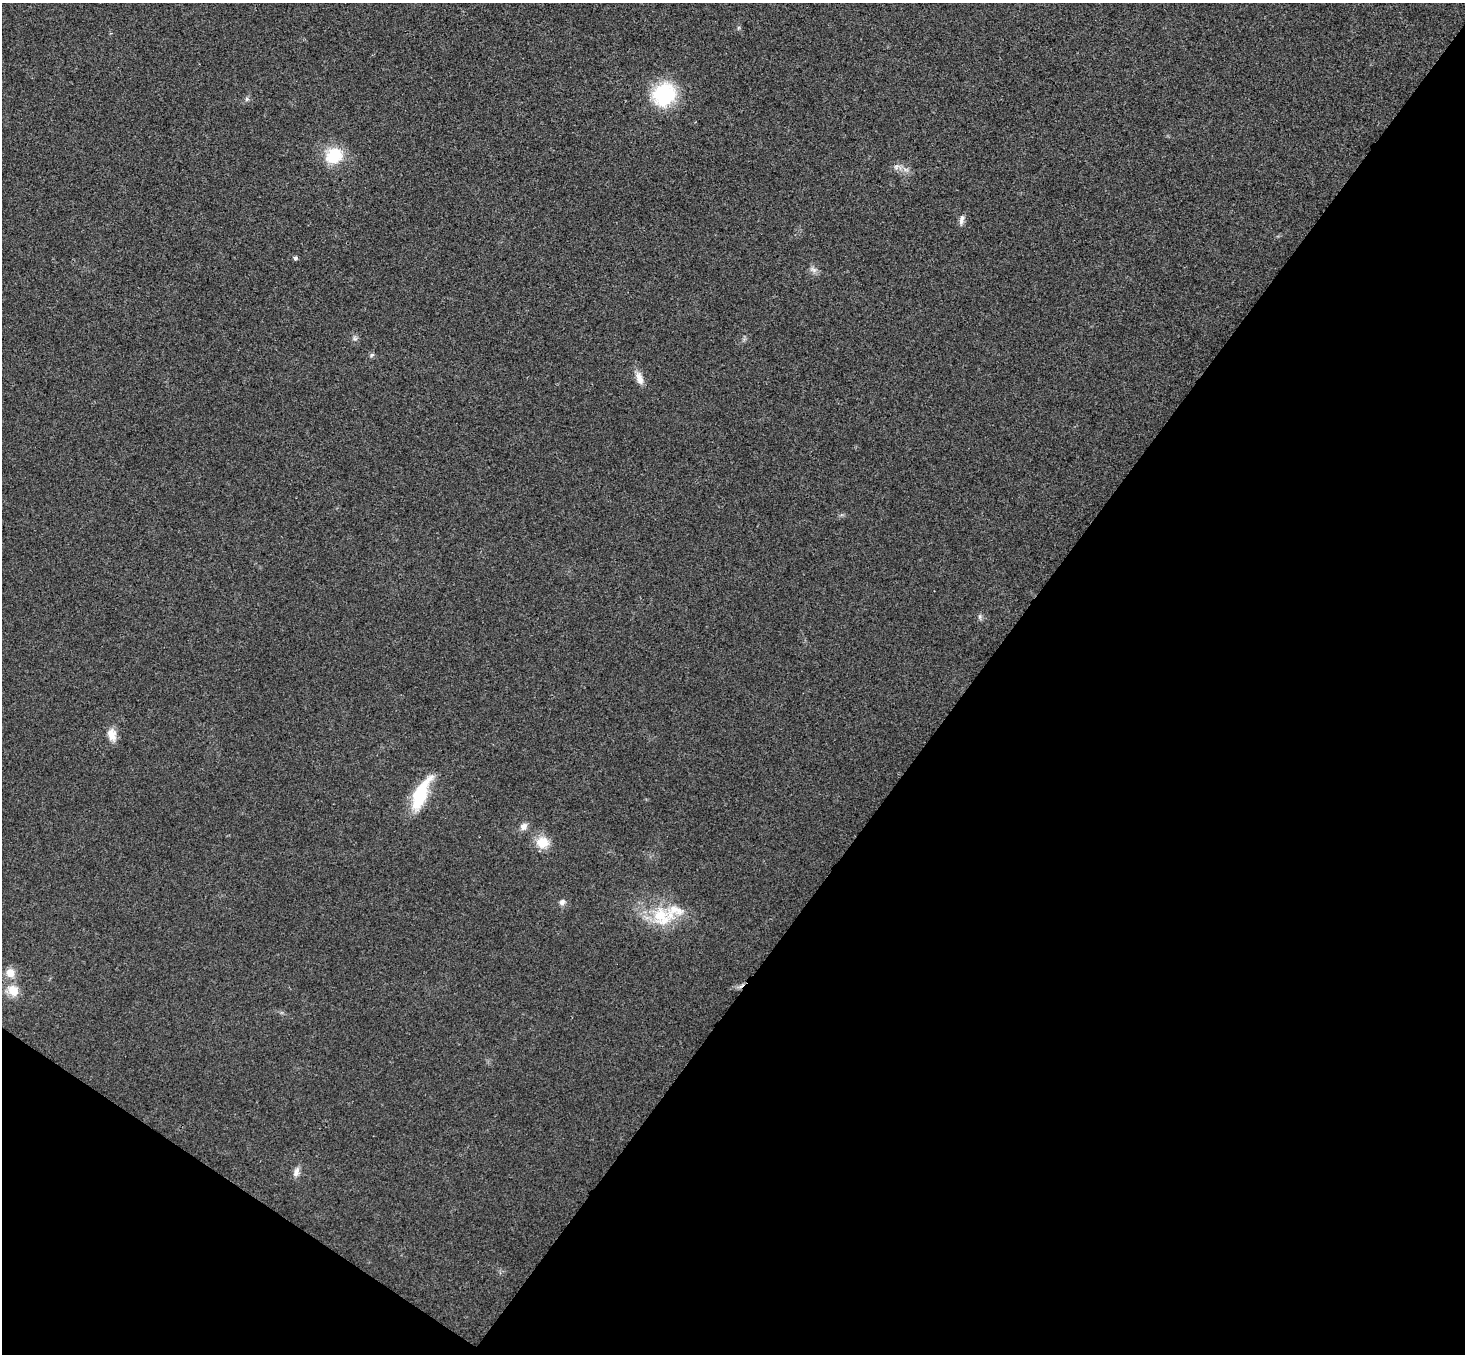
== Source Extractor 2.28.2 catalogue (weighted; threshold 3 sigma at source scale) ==
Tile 15 of 4 x 4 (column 3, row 4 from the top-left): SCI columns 2963-4425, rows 201-1552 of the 5927 x 5945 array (HDU 1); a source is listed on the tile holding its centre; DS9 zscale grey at full resolution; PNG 1467 x 1356 px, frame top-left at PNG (2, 3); no overlay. Shown black and unused: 37% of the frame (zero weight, under 3 of 4 exposures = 6% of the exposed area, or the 3 px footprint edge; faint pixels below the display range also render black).
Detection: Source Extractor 2.28.2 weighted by HDU 2 'WHT'; one run over the whole footprint, this tile lists its part. Background 0.0304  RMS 0.0054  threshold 0.0243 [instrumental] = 3 sigma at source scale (4.5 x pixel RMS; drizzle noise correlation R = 1.50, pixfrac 1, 0.05/0.05 arcsec/px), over >= 5 px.
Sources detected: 21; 1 inside a brighter listed object's ellipse — not listed separately; the other 20 listed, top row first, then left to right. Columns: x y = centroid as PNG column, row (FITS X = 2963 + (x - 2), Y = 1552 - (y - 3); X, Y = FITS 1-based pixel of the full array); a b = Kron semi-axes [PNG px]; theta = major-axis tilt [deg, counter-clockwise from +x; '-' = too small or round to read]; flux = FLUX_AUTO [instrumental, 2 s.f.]
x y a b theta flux
664 94 22 20 55 41
247 99 6 5 - 1
334 155 21 18 41 18
896 167 6 6 - 1.5
961 220 13 6 78 2.3
295 258 5 4 - 1.2
813 270 9 5 -20 1.9
355 339 7 4 0 1
372 355 6 5 - 0.95
639 378 17 8 -73 4.5
980 616 6 4 72 0.96
112 734 17 11 -78 5.4
421 794 39 14 66 27
524 827 10 9 - 2.9
542 842 16 14 -3 8.9
562 902 8 7 - 2
661 916 28 22 -58 22
10 973 11 9 -76 5.8
13 990 15 14 - 7.8
296 1172 15 7 73 2.9